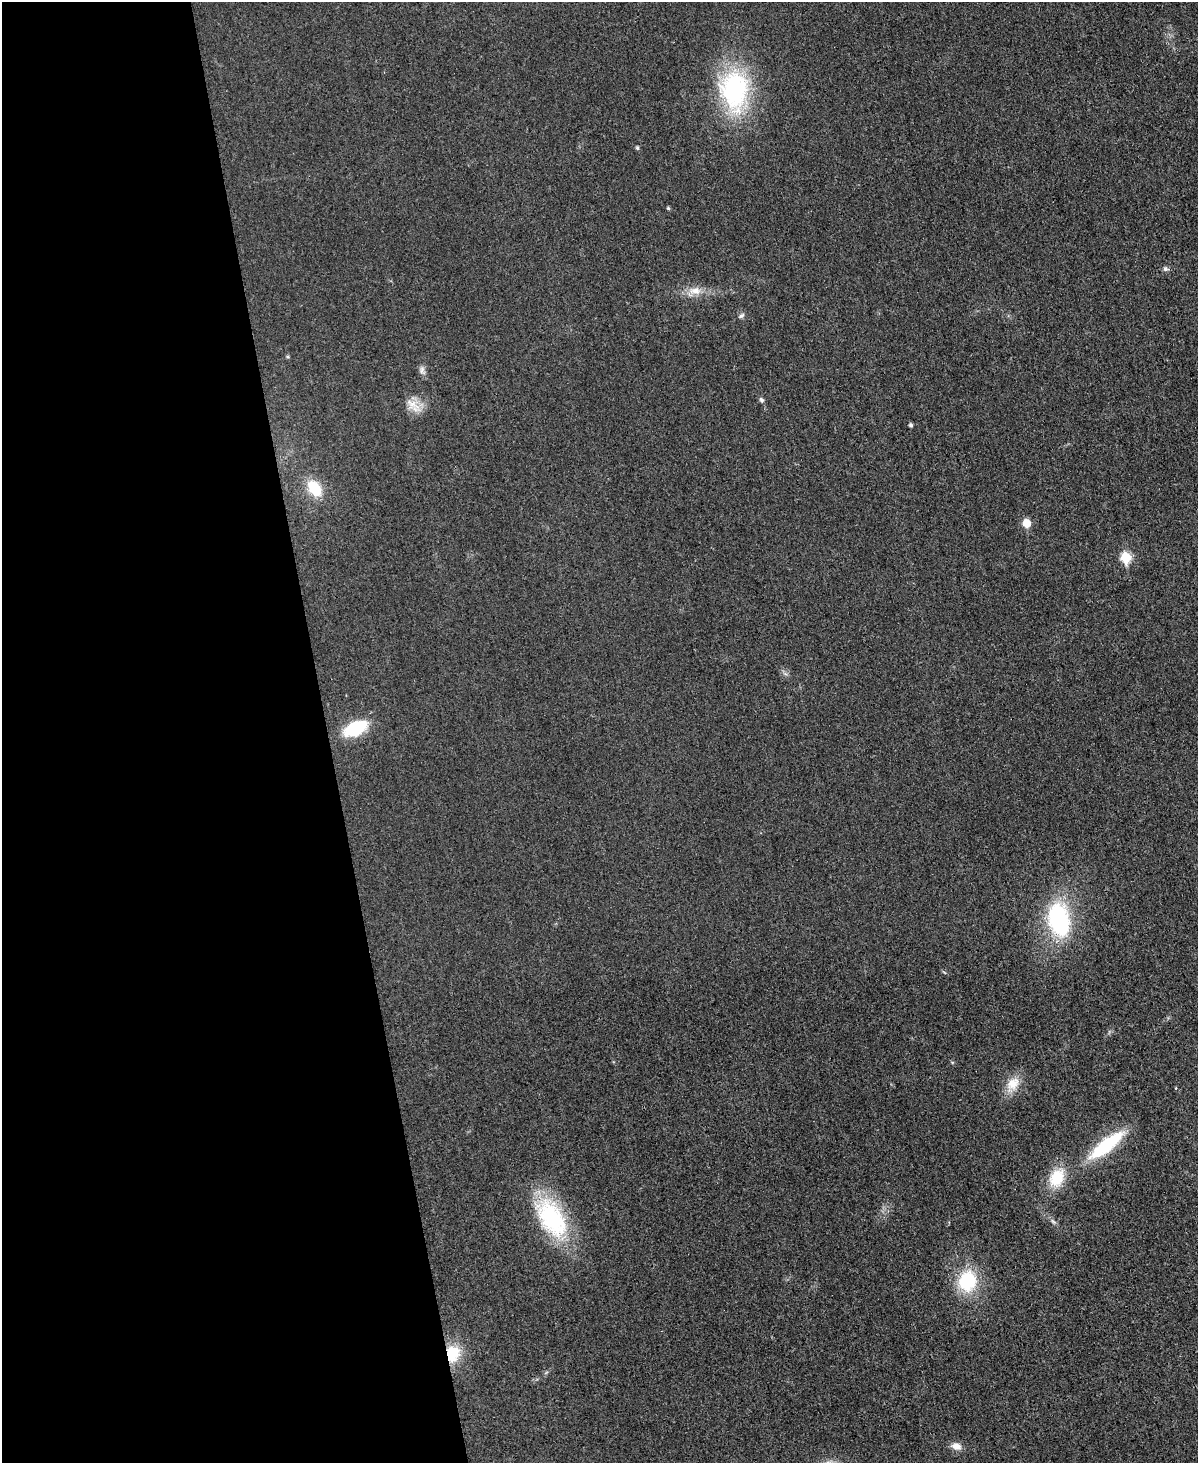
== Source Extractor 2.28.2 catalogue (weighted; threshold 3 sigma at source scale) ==
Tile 5 of 4 x 3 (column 1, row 2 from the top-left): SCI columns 16-1211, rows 1716-3176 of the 4803 x 4779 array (HDU 1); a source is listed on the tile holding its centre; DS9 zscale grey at full resolution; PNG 1200 x 1465 px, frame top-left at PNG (2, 2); no overlay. Shown black and unused: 27% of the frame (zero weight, under 3 of 4 exposures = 1% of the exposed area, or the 3 px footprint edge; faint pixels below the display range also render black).
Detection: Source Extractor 2.28.2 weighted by HDU 2 'WHT'; one run over the whole footprint, this tile lists its part. Background 0.0344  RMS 0.0066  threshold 0.0296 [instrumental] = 3 sigma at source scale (4.5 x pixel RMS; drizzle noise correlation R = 1.50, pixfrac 1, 0.05/0.05 arcsec/px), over >= 5 px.
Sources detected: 22; all 22 listed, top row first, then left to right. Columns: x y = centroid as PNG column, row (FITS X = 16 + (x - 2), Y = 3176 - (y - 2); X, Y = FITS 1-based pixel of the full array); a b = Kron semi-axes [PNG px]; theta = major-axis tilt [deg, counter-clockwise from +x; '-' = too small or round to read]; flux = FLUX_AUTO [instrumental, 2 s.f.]
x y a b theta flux
734 90 53 35 -87 87
637 148 5 4 - 1.1
668 208 4 4 - 0.79
1165 269 8 6 -21 1.8
695 291 19 10 4 7.9
741 316 8 5 38 1.5
422 370 13 7 -73 2.7
761 400 7 6 - 1.5
413 406 28 11 -42 8.7
911 425 4 4 - 1.5
314 488 17 11 -55 21
1026 523 6 5 - 15
1126 557 6 6 - 33
355 728 21 11 25 40
1059 920 42 26 -79 67
1013 1084 23 15 53 11
1106 1145 44 13 38 44
1057 1178 23 16 63 22
551 1218 54 30 -59 66
967 1281 23 20 76 37
453 1353 19 15 85 20
956 1446 12 8 -18 5.1
Overlapping masked pixels (flux is a lower limit): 1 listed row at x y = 453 1353